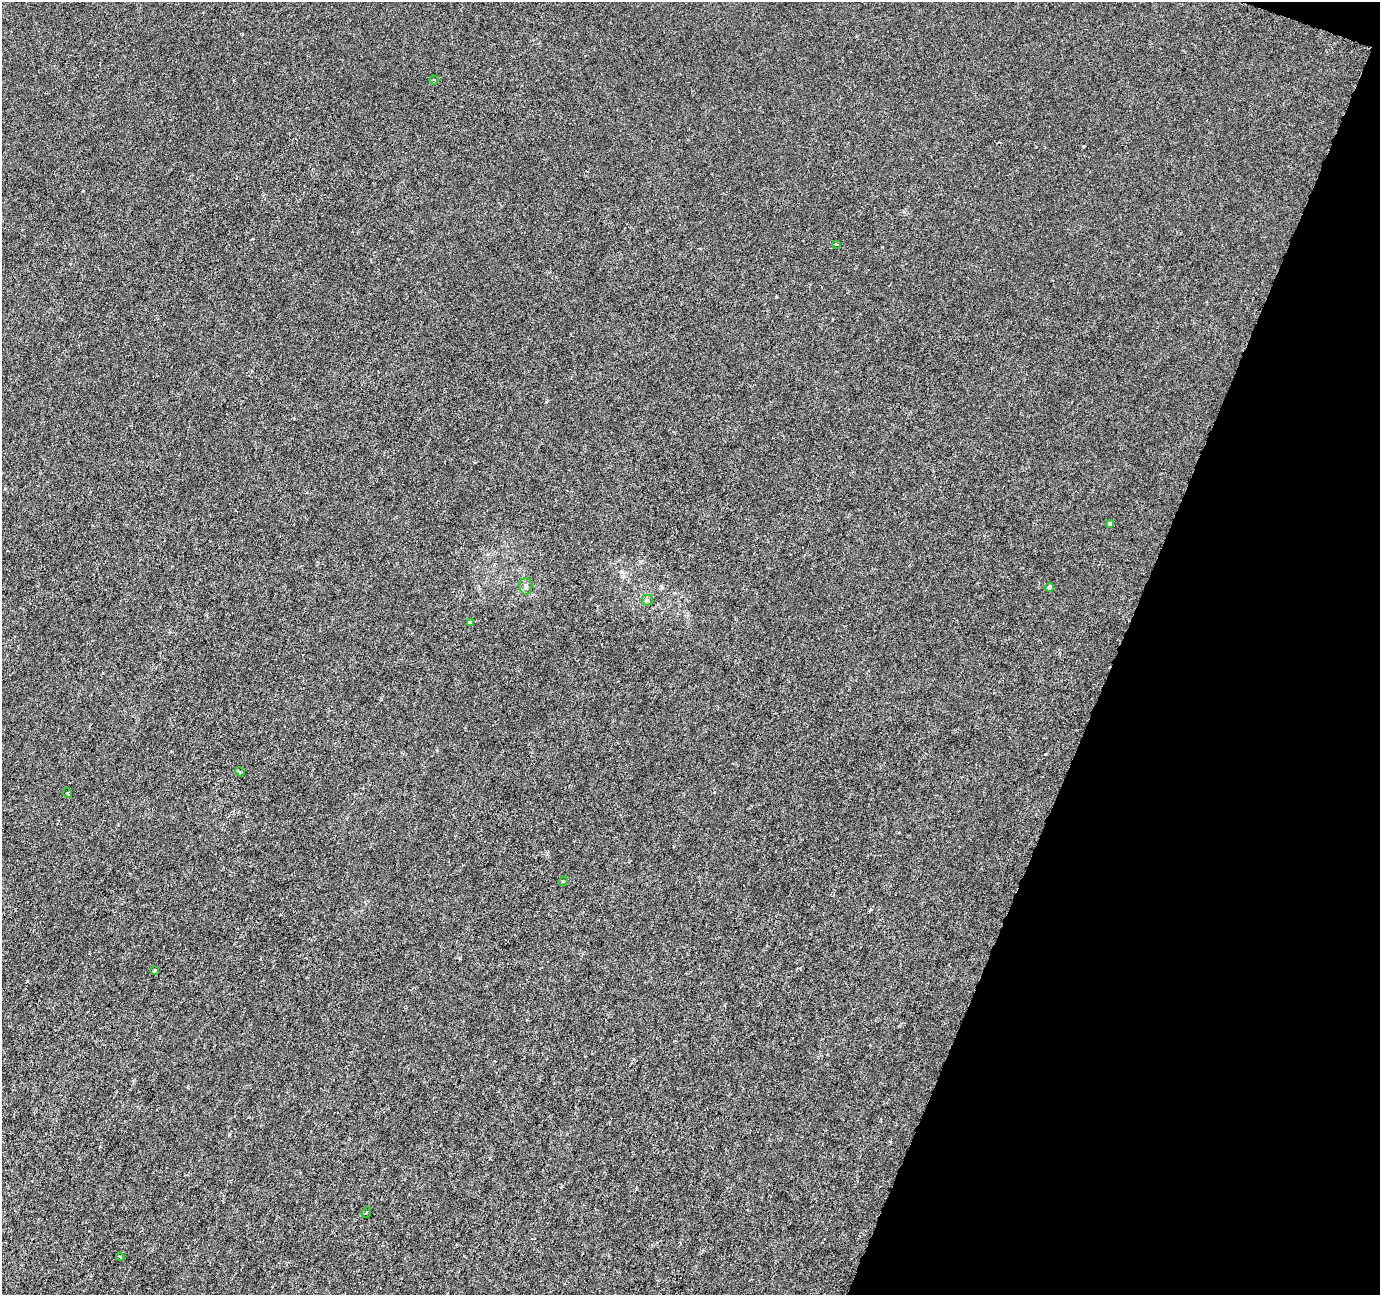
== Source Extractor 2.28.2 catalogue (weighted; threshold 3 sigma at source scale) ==
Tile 8 of 4 x 4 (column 4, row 2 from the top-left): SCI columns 4135-5512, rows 2798-4090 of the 5521 x 5659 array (HDU 1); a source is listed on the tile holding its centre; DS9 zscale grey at full resolution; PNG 1382 x 1297 px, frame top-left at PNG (2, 2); each listed source drawn as its Kron ellipse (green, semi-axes under 4 px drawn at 4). Shown black and unused: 19% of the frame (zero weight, under 3 of 6 exposures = <1% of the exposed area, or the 3 px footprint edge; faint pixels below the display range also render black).
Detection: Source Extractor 2.28.2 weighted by HDU 2 'WHT'; one run over the whole footprint, this tile lists its part. Background -9.02e-05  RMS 0.0012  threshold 0.00505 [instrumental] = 3 sigma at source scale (4.09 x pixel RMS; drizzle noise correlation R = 1.36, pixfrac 0.8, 0.0396/0.0396 arcsec/px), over >= 5 px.
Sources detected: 13; all 13 listed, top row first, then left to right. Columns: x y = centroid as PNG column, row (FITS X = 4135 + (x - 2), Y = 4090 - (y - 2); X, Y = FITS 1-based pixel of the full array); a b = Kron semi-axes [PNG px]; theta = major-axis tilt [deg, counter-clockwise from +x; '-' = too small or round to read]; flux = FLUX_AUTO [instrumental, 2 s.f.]
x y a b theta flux
434 80 4 3 - 0.12
836 244 4 3 - 0.11
1110 523 4 3 - 0.33
526 586 8 6 -90 0.37
1049 587 4 3 - 0.65
647 600 5 5 - 0.2
470 623 4 4 - 0.61
240 772 5 4 - 0.12
68 793 5 3 - 0.11
563 881 5 4 - 0.11
155 970 3 3 - 0.2
366 1213 6 3 54 0.12
120 1257 4 3 - 0.16
Unlisted compact peaks at least as high as the median listed source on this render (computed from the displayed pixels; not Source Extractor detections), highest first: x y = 229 1135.